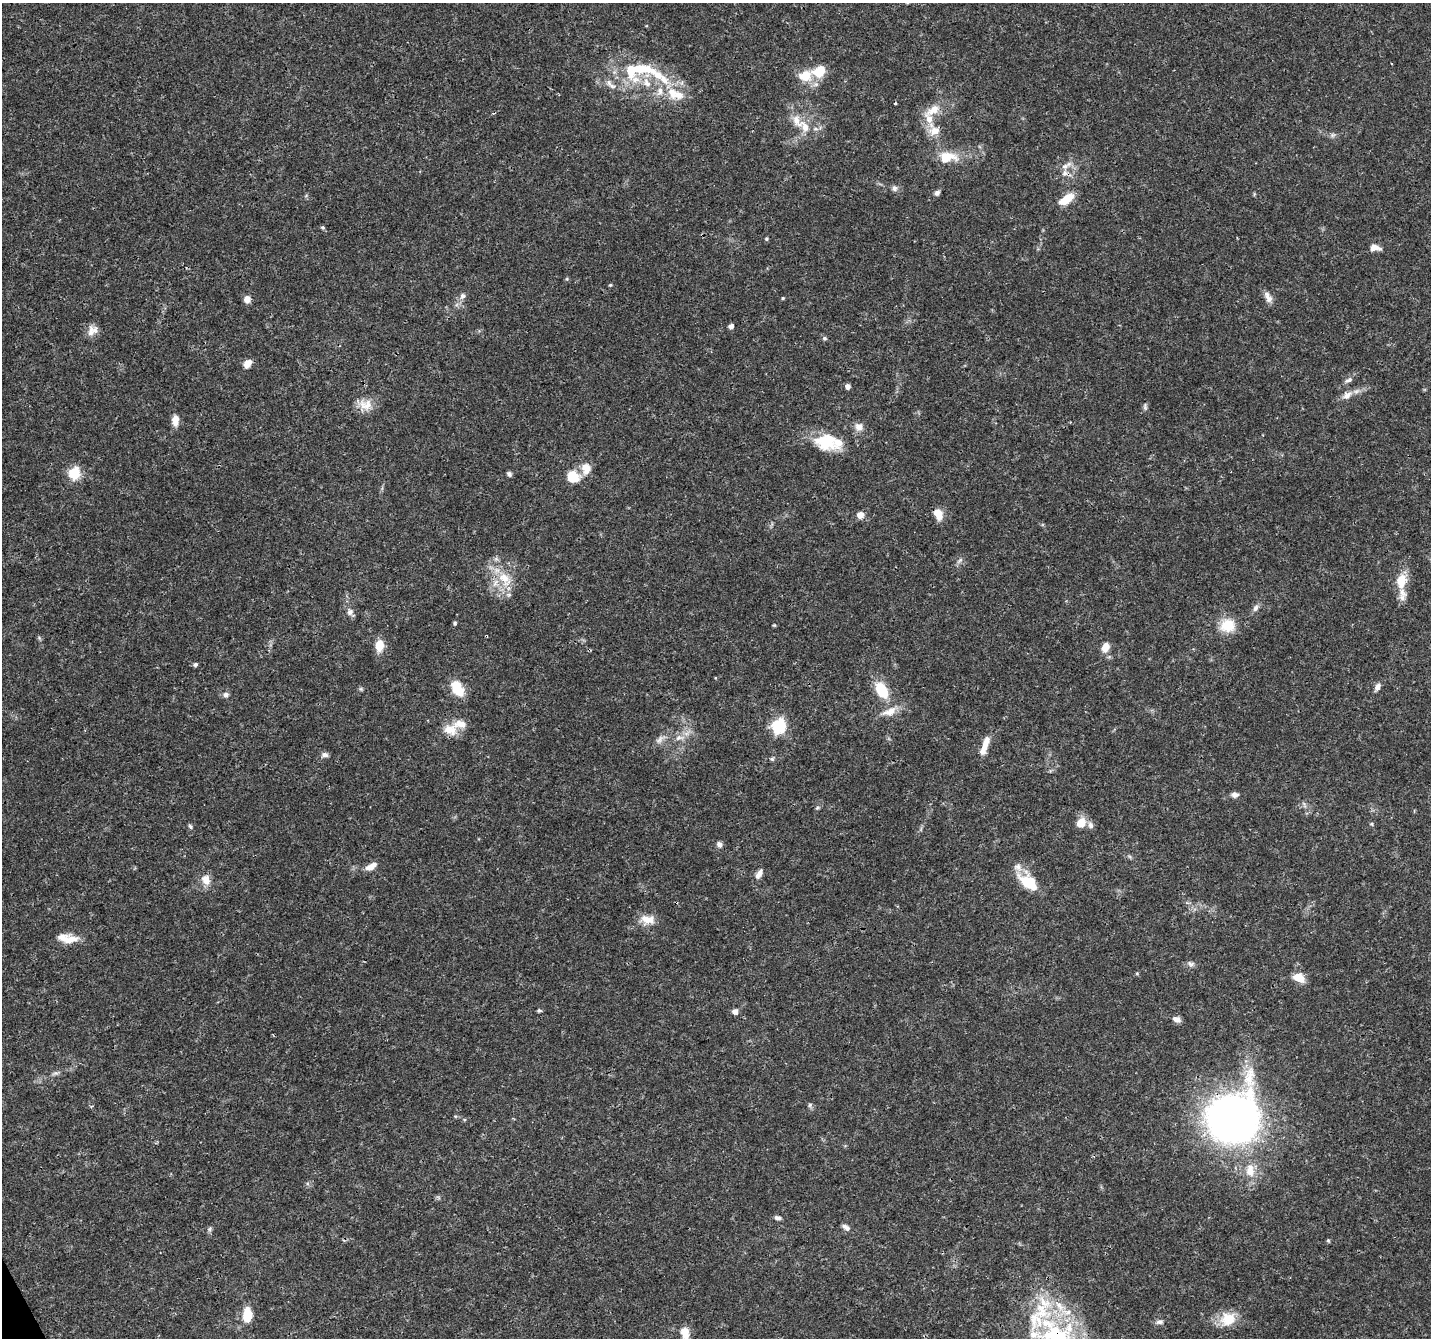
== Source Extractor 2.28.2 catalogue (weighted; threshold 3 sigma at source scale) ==
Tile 7 of 4 x 4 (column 3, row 2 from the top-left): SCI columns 2864-4292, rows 2772-4107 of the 5728 x 5603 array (HDU 1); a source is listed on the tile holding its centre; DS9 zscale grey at full resolution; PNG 1433 x 1340 px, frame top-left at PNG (2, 3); no overlay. Shown black and unused: <1% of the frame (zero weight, under 3 of 4 exposures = <1% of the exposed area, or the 3 px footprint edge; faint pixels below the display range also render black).
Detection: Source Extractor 2.28.2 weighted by HDU 2 'WHT'; one run over the whole footprint, this tile lists its part. Background 0.0255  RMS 0.0019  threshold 0.00867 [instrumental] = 3 sigma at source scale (4.5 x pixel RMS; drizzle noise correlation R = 1.50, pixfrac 1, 0.0396/0.0396 arcsec/px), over >= 5 px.
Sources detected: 118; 1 inside a brighter object's white glare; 1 cosmic-ray / hot-pixel residue — not listed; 17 inside a brighter listed object's ellipse — not listed separately; the other 99 listed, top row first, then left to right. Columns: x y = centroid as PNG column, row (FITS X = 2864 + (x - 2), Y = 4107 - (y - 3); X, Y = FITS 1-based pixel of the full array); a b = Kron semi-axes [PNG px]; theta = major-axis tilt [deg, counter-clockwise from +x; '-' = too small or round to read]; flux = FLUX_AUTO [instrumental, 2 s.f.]
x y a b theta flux
641 69 44 27 25 12
819 72 10 8 38 5.7
805 76 18 14 13 3.8
672 92 21 12 -73 3.5
933 110 25 11 28 3.3
805 127 23 12 -50 3.5
935 131 14 10 11 2.3
1333 135 6 6 - 0.45
947 157 19 11 3 5
1065 166 12 7 33 1.1
894 188 8 7 - 0.65
937 193 6 5 - 0.71
1066 199 17 8 35 3.7
323 227 5 5 - 0.34
766 239 5 4 - 0.24
1375 248 13 8 -9 1.4
567 279 5 5 - 0.24
610 285 5 4 - 0.23
462 296 9 7 67 0.76
1268 297 16 8 -63 1.3
783 298 4 4 - 0.22
247 299 8 7 - 1.3
731 326 5 4 - 0.85
92 330 15 12 44 1.6
824 338 6 5 - 0.41
247 363 10 8 54 1.4
1349 380 12 6 26 0.7
848 386 5 4 - 0.91
1347 395 15 9 36 1.5
365 404 20 15 -15 2.7
1145 406 9 5 -84 0.45
175 420 13 7 89 1.7
859 427 12 10 -54 1.4
826 442 29 20 -16 7.2
586 469 16 13 -88 2.3
74 473 6 6 - 18
509 474 6 5 - 0.49
573 477 13 12 - 4.2
938 514 15 10 -63 2
860 515 8 7 - 1.4
960 560 11 5 45 0.56
505 578 26 15 -51 5.3
1401 581 23 14 80 3.9
1255 608 10 7 63 0.76
350 612 9 8 - 0.86
455 623 5 4 - 0.28
774 625 4 4 - 0.2
1227 625 17 15 9 4.6
379 645 12 8 87 3.1
1105 647 10 7 62 2.1
195 664 5 5 - 0.44
1377 687 9 6 61 0.96
457 688 20 12 -59 4.5
361 689 6 5 - 0.28
881 690 16 10 -57 7
226 695 7 6 - 0.63
890 712 22 11 22 2.5
778 726 7 6 - 34
450 730 18 14 -21 3
679 738 15 7 7 1.5
659 740 15 7 49 1.1
985 745 24 7 71 2.6
325 755 8 6 -12 0.63
772 759 5 5 - 0.32
1235 795 9 6 -7 0.75
1304 805 10 3 -68 0.44
817 808 6 4 44 0.28
1081 823 10 8 52 3.2
1371 824 5 4 - 0.26
1091 825 10 7 -75 0.79
190 826 7 5 -70 0.34
719 844 7 6 - 0.73
371 866 16 7 28 1.6
759 874 14 7 61 1.1
206 880 12 10 -69 2.1
1028 882 28 14 -41 6.3
645 918 17 12 31 2.1
70 940 20 11 5 2.8
1191 964 10 7 -23 0.66
1137 973 5 4 - 0.24
1299 978 13 8 -23 2.9
539 1010 5 4 - 0.31
735 1011 5 5 - 1.1
1177 1019 9 6 -21 1.1
55 1073 11 4 11 0.5
810 1105 7 5 48 0.35
92 1106 4 3 - 0.23
1233 1119 34 32 55 170
1250 1170 20 12 -84 3.5
778 1218 8 5 -16 0.58
846 1227 12 6 -34 0.77
210 1229 6 6 - 0.39
1328 1241 6 4 -69 0.23
1042 1308 45 24 77 12
1068 1313 11 6 46 1.3
247 1315 13 8 87 5
1228 1319 20 17 23 4.4
1159 1322 10 6 6 0.7
685 1333 18 10 -77 2.3
Overlapping masked pixels (flux is a lower limit): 2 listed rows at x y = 1066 199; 1233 1119
Isophote crosses this tile's border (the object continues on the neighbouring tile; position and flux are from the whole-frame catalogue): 1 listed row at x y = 685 1333